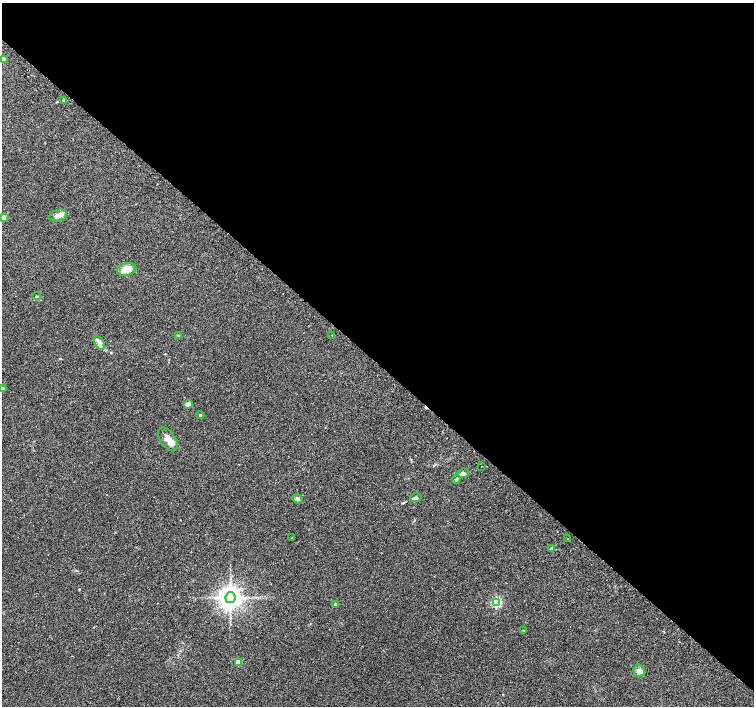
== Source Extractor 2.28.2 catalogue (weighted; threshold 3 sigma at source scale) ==
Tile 3 of 4 x 4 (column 3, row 1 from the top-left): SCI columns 3033-4536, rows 4411-5818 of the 6070 x 6070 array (HDU 1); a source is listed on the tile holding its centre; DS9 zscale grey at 2 x 2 block average (1 PNG px = mean of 2 x 2 image px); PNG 756 x 708 px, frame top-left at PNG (2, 3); each listed source drawn as its Kron ellipse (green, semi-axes under 4 px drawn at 4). Shown black and unused: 51% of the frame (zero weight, under 2 of 3 exposures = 2% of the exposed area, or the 3 px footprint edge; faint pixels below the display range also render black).
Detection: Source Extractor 2.28.2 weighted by HDU 2 'WHT'; one run over the whole footprint, this tile lists its part. Background 0.118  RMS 0.0099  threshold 0.0445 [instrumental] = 3 sigma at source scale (4.5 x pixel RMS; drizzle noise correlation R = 1.50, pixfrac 1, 0.0396/0.0396 arcsec/px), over >= 5 px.
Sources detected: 32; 1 cosmic-ray / hot-pixel residue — neither listed nor drawn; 4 inside a brighter listed object's ellipse — not listed separately; the other 27 listed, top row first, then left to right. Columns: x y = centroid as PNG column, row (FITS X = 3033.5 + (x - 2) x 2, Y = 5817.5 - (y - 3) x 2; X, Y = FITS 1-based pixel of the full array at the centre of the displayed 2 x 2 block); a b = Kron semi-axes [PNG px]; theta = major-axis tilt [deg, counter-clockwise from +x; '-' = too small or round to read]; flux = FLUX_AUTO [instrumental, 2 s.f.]
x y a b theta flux
3 59 3 2 - 18
64 100 4 2 - 1.4
58 216 9 5 17 14
3 217 3 3 - 15
127 269 10 6 13 31
37 296 4 2 - 1.7
178 335 3 2 - 1.7
332 335 2 2 - 2.8
99 343 7 4 -62 13
3 389 2 2 - 8.9
188 404 4 3 - 14
200 415 4 2 - 1.6
168 439 13 7 -56 18
481 466 2 2 - 2.3
463 473 6 4 23 7.6
456 479 5 4 - 3.6
416 498 6 4 5 4.1
297 499 5 4 - 5.8
292 538 3 2 - 1.2
568 539 2 2 - 1.9
552 549 4 3 - 5.7
230 597 5 5 - 2100
496 602 4 3 - 190
335 604 4 3 - 4.2
524 630 3 2 - 1.7
238 662 3 3 - 40
639 671 6 5 - 11
Isophote crosses this tile's border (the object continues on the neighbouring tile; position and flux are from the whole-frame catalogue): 3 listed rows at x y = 3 59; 3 217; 3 389